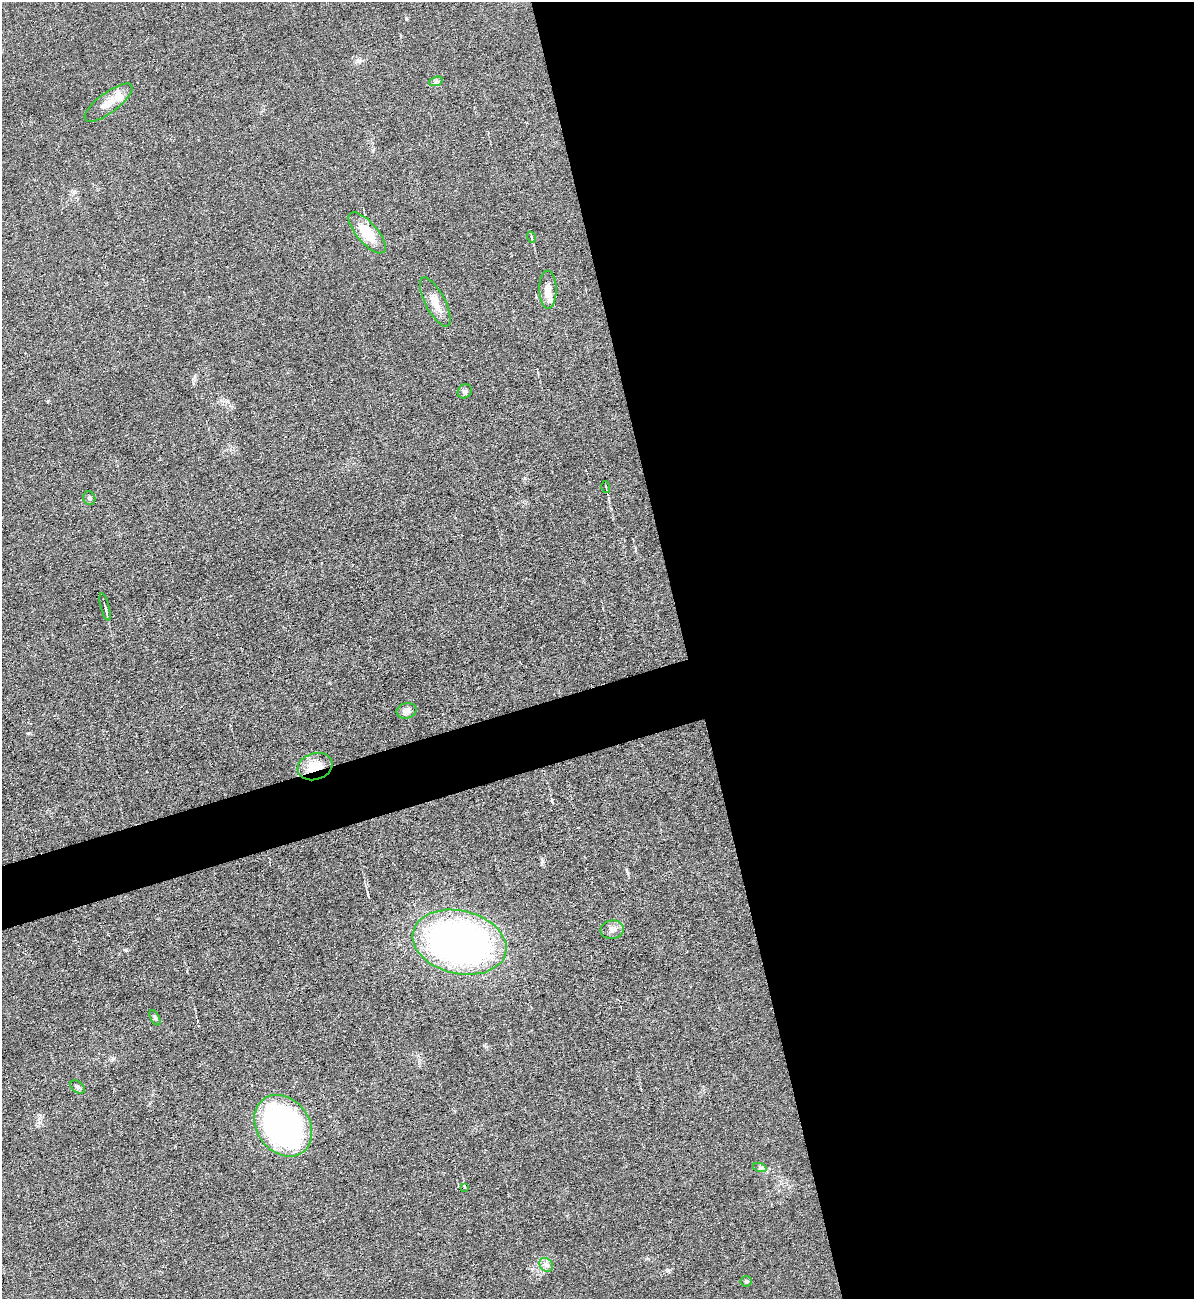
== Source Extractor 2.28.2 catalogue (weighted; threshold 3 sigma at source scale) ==
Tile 8 of 4 x 4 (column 4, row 2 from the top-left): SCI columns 3841-5032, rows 2597-3893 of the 5175 x 5193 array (HDU 1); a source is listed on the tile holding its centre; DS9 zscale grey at full resolution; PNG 1196 x 1301 px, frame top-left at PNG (2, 2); each listed source drawn as its Kron ellipse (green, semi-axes under 4 px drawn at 4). Shown black and unused: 45% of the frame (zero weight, under 3 of 6 exposures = <1% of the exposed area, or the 3 px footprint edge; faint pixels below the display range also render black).
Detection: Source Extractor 2.28.2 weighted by HDU 2 'WHT'; one run over the whole footprint, this tile lists its part. Background 0.0232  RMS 0.0037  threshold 0.0151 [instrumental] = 3 sigma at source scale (4.09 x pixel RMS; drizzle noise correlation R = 1.36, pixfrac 0.8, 0.05/0.05 arcsec/px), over >= 5 px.
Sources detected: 23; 2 inside a brighter listed object's ellipse — not listed separately; the other 21 listed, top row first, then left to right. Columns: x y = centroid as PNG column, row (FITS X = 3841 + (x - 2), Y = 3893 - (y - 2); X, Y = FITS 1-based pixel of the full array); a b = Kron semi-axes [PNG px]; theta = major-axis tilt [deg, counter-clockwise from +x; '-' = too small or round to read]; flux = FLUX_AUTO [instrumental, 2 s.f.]
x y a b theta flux
436 81 7 4 19 0.66
109 103 29 10 37 5
367 233 25 10 -49 8.9
531 237 5 3 - 0.42
548 290 19 8 -89 3.3
435 302 27 10 -62 4.8
465 391 7 6 - 0.86
606 487 6 2 -77 0.35
89 498 7 5 -69 0.75
105 607 14 2 -75 0.88
406 711 10 7 13 1.6
315 767 18 13 18 7.7
612 930 12 9 7 2
459 942 47 31 -13 170
155 1018 8 4 -62 0.66
78 1087 8 5 -37 0.77
283 1126 33 26 -53 110
760 1168 7 4 -20 0.59
464 1187 4 2 - 0.32
546 1265 7 6 - 1.3
746 1281 5 5 - 0.49
Overlapping masked pixels (flux is a lower limit): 1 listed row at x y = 315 767
Unlisted compact peaks at least as high as the median listed source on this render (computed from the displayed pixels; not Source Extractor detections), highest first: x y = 28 733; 406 19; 668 1270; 193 379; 542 861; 228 401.